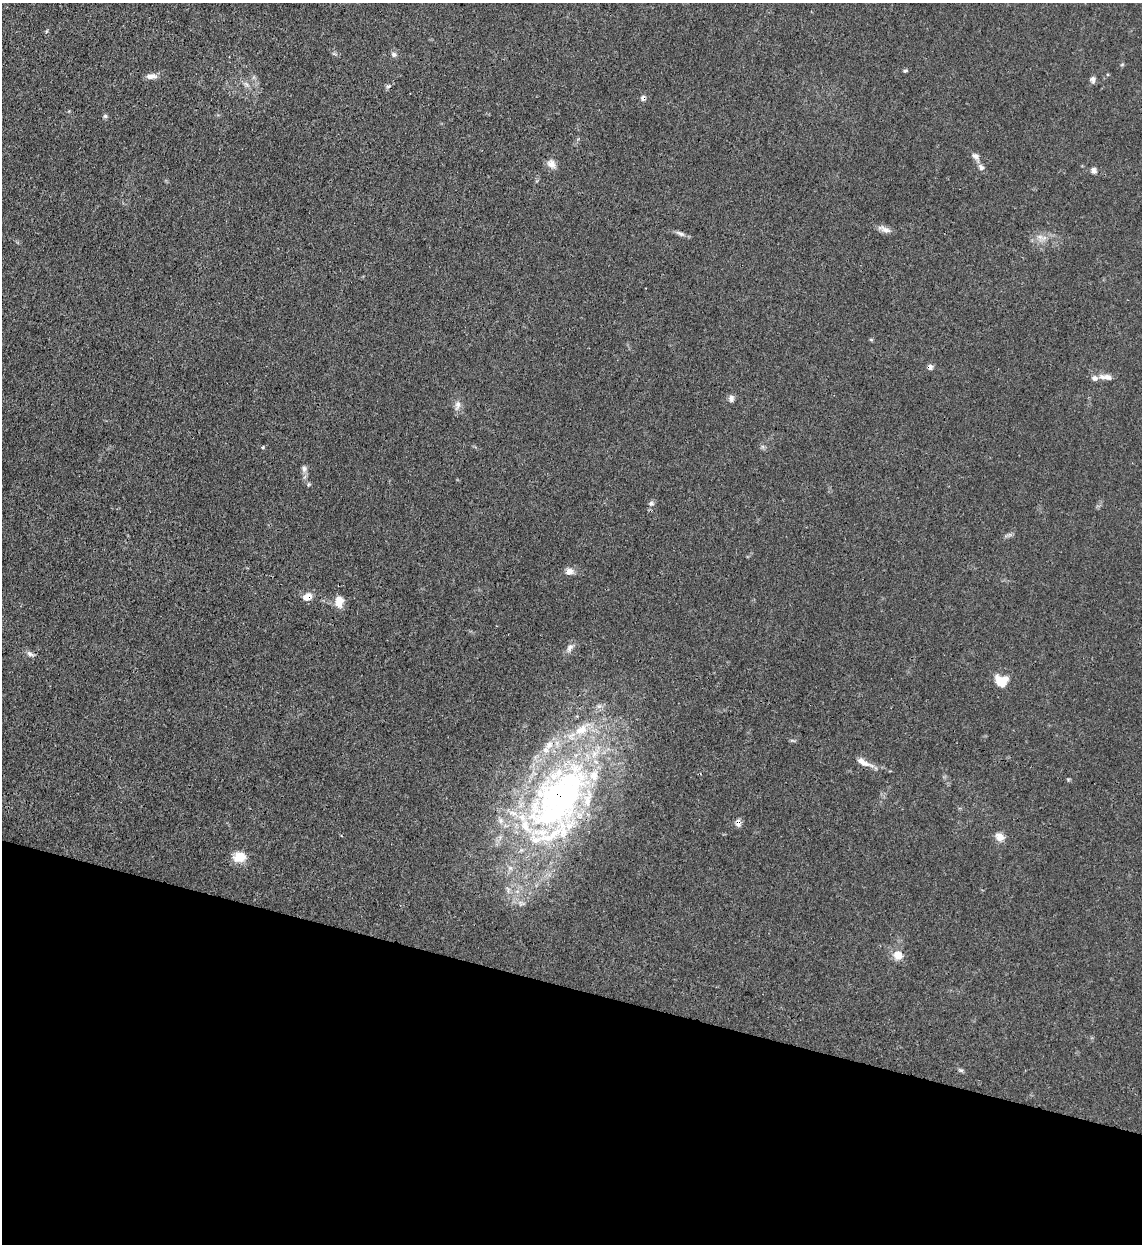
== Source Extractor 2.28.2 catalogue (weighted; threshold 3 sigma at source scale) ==
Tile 15 of 4 x 4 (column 3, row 4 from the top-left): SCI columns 2611-3750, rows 24-1265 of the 5101 x 5011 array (HDU 1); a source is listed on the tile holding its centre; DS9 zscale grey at full resolution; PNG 1144 x 1246 px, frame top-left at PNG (2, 3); no overlay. Shown black and unused: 21% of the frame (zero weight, under 3 of 4 exposures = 7% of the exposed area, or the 3 px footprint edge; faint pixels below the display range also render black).
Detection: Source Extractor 2.28.2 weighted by HDU 2 'WHT'; one run over the whole footprint, this tile lists its part. Background 0.0171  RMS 0.0027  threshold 0.0122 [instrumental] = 3 sigma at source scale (4.5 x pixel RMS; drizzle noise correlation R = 1.50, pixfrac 1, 0.05/0.05 arcsec/px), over >= 5 px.
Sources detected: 40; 1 cosmic-ray / hot-pixel residue — not listed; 6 inside a brighter listed object's ellipse — not listed separately; the other 33 listed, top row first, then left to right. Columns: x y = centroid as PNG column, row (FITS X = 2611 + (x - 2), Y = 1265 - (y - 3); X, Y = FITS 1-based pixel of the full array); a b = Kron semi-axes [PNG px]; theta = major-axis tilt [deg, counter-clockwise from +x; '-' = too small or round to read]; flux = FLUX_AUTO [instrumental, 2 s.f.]
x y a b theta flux
394 55 8 7 - 0.76
905 70 7 3 8 0.37
151 76 13 6 8 1.7
1093 80 9 6 -80 0.91
643 98 7 7 - 0.79
105 116 6 6 - 0.47
975 156 10 7 -30 1.1
551 164 12 10 -44 1.8
981 167 9 7 -50 0.98
1093 170 6 5 - 1.2
884 229 21 6 -21 1.5
680 234 14 5 -25 0.97
1040 237 8 5 -44 1
1107 377 12 8 -11 1.4
1094 378 7 7 - 0.91
731 398 8 6 89 1.1
458 405 13 7 75 1.4
263 447 4 3 - 0.27
304 469 9 7 85 0.94
651 503 7 6 - 0.7
569 571 9 8 - 1.8
307 597 10 7 24 2.6
339 602 14 9 -89 3
570 648 12 7 57 1.3
30 654 10 6 -25 0.9
1001 681 13 11 -8 5.5
864 762 24 7 -26 2.4
559 797 116 65 56 120
738 823 9 6 -84 1.3
1000 837 12 9 -38 2.2
239 857 16 12 15 3.8
898 955 11 10 - 2.9
961 1070 7 5 -20 0.5
Overlapping masked pixels (flux is a lower limit): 4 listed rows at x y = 643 98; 307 597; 559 797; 738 823